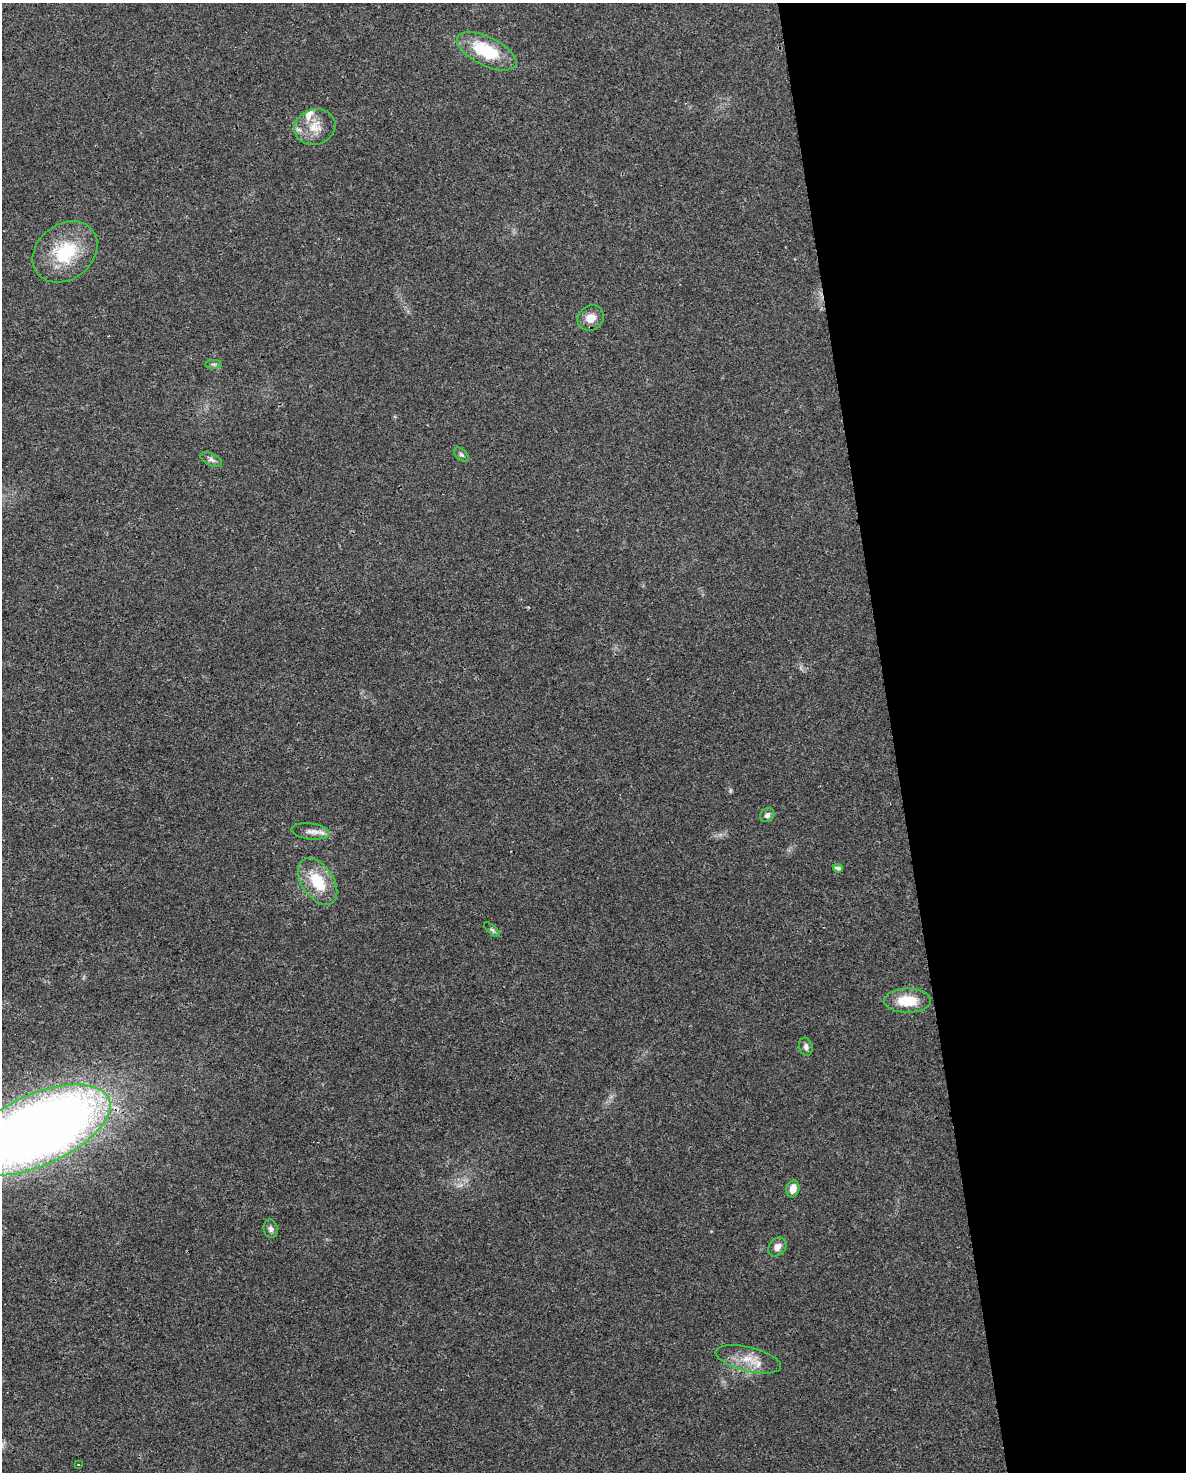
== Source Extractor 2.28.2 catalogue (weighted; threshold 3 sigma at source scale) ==
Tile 8 of 4 x 3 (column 4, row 2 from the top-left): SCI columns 3552-4735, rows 1492-2961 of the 4736 x 4497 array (HDU 1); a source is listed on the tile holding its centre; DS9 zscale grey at full resolution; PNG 1188 x 1474 px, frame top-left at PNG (2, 3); each listed source drawn as its Kron ellipse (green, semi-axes under 4 px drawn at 4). Shown black and unused: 25% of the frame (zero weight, under 3 of 4 exposures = <1% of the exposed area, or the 3 px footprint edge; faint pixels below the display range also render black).
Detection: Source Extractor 2.28.2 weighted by HDU 2 'WHT'; one run over the whole footprint, this tile lists its part. Background 0.0232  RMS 0.003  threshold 0.0136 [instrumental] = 3 sigma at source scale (4.5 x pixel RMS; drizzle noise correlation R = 1.50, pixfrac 1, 0.0396/0.0396 arcsec/px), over >= 5 px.
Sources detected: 21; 1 inside a brighter listed object's ellipse — not listed separately; the other 20 listed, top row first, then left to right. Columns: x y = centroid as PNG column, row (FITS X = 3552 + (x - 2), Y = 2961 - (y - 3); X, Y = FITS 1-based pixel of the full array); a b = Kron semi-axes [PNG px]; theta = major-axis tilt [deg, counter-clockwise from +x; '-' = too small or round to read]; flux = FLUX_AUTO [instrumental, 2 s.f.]
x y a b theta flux
487 51 32 14 -26 16
315 127 21 17 18 5.5
65 252 35 27 38 18
591 318 14 12 35 3.3
214 364 8 4 0 0.6
461 455 9 5 -44 0.73
211 460 12 6 -27 1.1
767 815 8 6 46 0.95
311 831 19 8 -7 2.3
838 868 5 4 - 0.91
318 882 26 15 -55 11
492 930 10 4 -42 0.56
907 1001 23 12 1 8.7
806 1047 9 6 -73 1.1
37 1130 78 35 24 410
793 1189 8 6 75 2.8
271 1229 9 7 -76 1.1
777 1247 10 8 49 1.9
748 1359 33 12 -14 6.3
78 1464 2 2 - 0.21
Isophote crosses this tile's border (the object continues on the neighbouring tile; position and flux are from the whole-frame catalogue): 1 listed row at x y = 37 1130